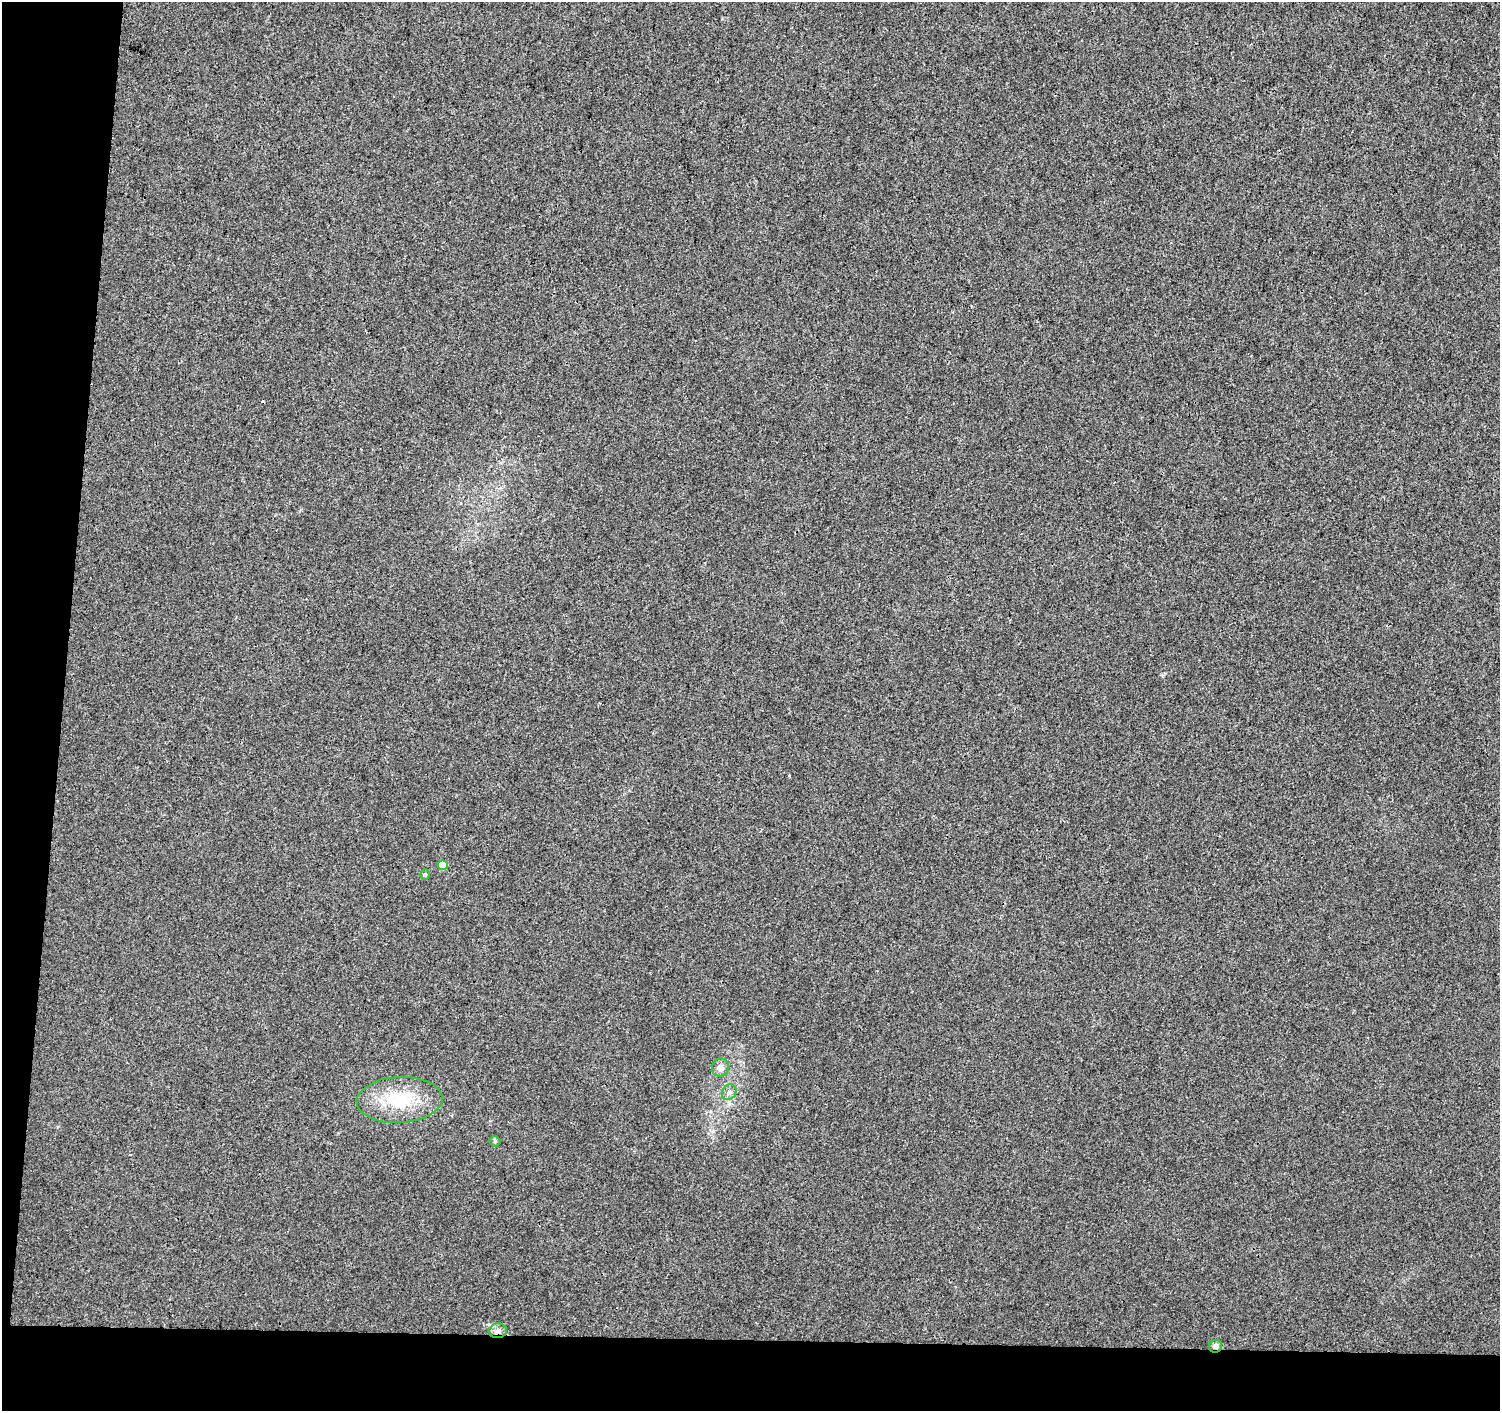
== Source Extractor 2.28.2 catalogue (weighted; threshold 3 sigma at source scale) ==
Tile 7 of 3 x 3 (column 1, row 3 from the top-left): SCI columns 12-1509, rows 286-1694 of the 4505 x 4741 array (HDU 1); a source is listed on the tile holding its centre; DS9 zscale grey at full resolution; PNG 1502 x 1413 px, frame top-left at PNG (2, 2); each listed source drawn as its Kron ellipse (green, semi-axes under 4 px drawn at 4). Shown black and unused: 9% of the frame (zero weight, under 3 of 4 exposures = <1% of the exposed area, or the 3 px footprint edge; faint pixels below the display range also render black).
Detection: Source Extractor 2.28.2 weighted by HDU 2 'WHT'; one run over the whole footprint, this tile lists its part. Background 0.00355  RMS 0.0037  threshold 0.0167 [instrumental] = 3 sigma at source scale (4.5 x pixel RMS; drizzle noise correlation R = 1.50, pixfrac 1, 0.0396/0.0396 arcsec/px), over >= 5 px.
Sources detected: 9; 1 cosmic-ray / hot-pixel residue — neither listed nor drawn; the other 8 listed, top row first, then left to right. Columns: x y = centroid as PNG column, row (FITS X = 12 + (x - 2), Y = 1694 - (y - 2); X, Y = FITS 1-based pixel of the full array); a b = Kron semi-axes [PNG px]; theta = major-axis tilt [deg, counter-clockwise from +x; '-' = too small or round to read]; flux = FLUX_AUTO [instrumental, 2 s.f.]
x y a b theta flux
443 865 5 5 - 8.8
425 875 5 4 - 0.64
720 1067 9 8 - 2.1
729 1092 8 6 54 1.3
399 1100 43 23 3 17
495 1141 5 5 - 0.51
498 1331 9 7 4 1.7
1215 1346 7 6 - 1.5
Overlapping masked pixels (flux is a lower limit): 2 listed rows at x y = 498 1331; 1215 1346